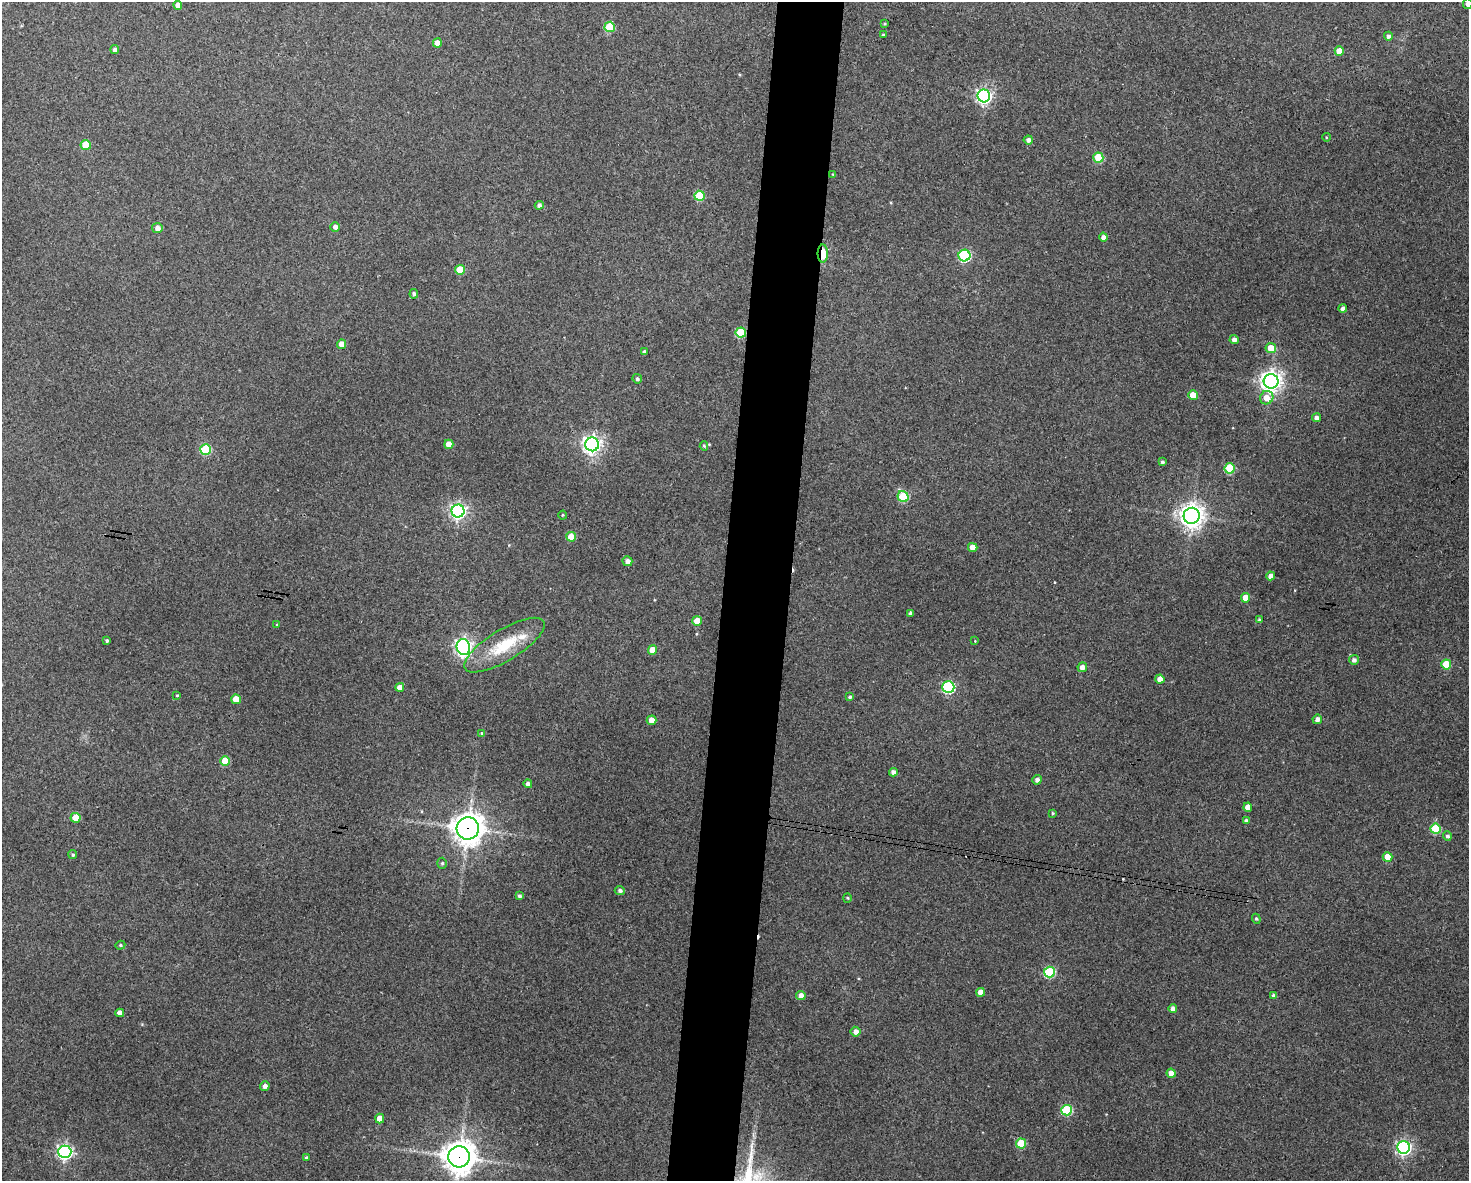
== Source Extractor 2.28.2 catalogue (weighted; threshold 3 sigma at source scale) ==
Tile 8 of 3 x 4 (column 2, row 3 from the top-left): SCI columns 1582-3048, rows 1185-2363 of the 4744 x 4723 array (HDU 1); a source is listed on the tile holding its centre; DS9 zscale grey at full resolution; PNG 1471 x 1183 px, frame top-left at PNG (2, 2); each listed source drawn as its Kron ellipse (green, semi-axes under 4 px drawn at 4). Shown black and unused: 5% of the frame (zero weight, under 3 of 4 exposures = <1% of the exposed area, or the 3 px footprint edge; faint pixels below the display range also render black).
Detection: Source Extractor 2.28.2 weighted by HDU 2 'WHT'; one run over the whole footprint, this tile lists its part. Background 0.124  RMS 0.0062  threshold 0.0281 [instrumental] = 3 sigma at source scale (4.5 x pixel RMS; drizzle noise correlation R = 1.50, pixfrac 1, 0.05/0.05 arcsec/px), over >= 5 px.
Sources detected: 109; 2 cosmic-ray / hot-pixel residue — neither listed nor drawn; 1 inside a brighter listed object's ellipse — not listed separately; the other 106 listed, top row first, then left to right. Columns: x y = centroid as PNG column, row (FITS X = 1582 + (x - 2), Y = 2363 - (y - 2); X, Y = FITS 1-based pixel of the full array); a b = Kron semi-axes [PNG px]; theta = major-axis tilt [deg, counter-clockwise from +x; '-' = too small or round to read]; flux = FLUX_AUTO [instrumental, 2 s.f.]
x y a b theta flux
1468 4 5 5 - 1.9
178 5 4 4 - 4
884 24 4 3 - 0.63
610 27 5 5 - 32
883 35 3 3 - 0.72
1388 36 4 4 - 2
437 43 4 4 - 5.7
115 49 4 4 - 2.1
1339 51 4 4 - 8.2
984 96 6 6 - 200
1326 137 4 3 - 0.47
1028 140 4 4 - 2.2
86 145 5 5 - 19
1098 158 5 5 - 26
833 174 4 4 - 0.67
700 196 5 5 - 27
539 205 4 4 - 1.9
335 227 5 5 - 2.6
157 228 5 5 - 3.3
1103 237 4 4 - 2.6
823 253 9 5 -90 16
964 256 6 6 - 68
460 270 5 5 - 19
414 294 4 4 - 1.5
1343 309 4 4 - 2.5
741 333 5 5 - 33
1234 340 4 4 - 2.7
342 344 5 4 - 6.6
1271 348 5 5 - 8.6
644 352 4 3 - 1.4
637 379 5 4 - 1.5
1271 381 7 7 - 410
1193 395 5 4 - 9.6
1267 398 7 6 - 7.3
1316 418 4 4 - 2.7
449 444 5 4 - 7.7
592 444 7 7 - 290
704 446 5 4 - 0.88
205 449 5 5 - 42
1162 462 4 3 - 1.3
1230 468 5 5 - 33
903 497 6 5 - 35
458 511 6 6 - 200
563 515 4 4 - 0.65
1192 516 8 8 - 520
571 537 5 5 - 12
973 547 5 4 - 7
627 561 5 5 - 3.1
1270 576 4 4 - 3.6
1245 598 4 4 - 7.5
910 613 4 3 - 1.5
1259 620 4 4 - 1.2
697 621 5 5 - 12
277 625 4 3 - 0.73
107 641 3 3 - 1.1
975 641 3 3 - 0.36
505 645 46 15 31 27
463 647 8 6 -78 230
652 650 5 4 - 8.6
1354 660 5 5 - 2.1
1446 664 5 5 - 22
1082 667 5 4 - 2.9
1160 679 4 4 - 5.3
400 687 4 4 - 5.6
948 687 6 6 - 79
177 695 4 3 - 0.57
850 697 4 4 - 1.2
236 699 5 4 - 12
1317 719 5 4 - 3.2
652 720 5 4 - 5.9
482 733 3 3 - 0.55
225 761 5 5 - 17
893 772 4 4 - 2.8
1037 780 5 4 - 2.2
528 784 4 4 - 2.4
1248 807 4 4 - 5
1053 813 4 3 - 0.73
76 818 5 5 - 9.8
1246 820 4 3 - 1.3
468 828 11 11 - 780
1435 829 5 5 - 30
1447 836 5 4 - 1.5
73 855 4 4 - 1.1
1387 857 5 4 - 8.9
442 863 5 4 - 1.1
620 890 5 4 - 1.6
519 896 4 4 - 1.5
847 898 4 4 - 0.66
1256 919 5 4 - 0.88
120 945 5 4 - 0.85
1049 972 5 5 - 47
981 992 4 4 - 5.8
801 996 4 4 - 4.7
1273 996 4 4 - 1.9
1173 1009 4 4 - 3.3
120 1013 4 4 - 3.8
856 1032 5 5 - 3.6
1171 1073 4 4 - 4.4
265 1086 5 4 - 2.3
1067 1110 5 5 - 46
380 1118 5 4 - 7.1
1021 1143 5 5 - 23
1404 1147 6 6 - 170
65 1152 6 6 - 170
459 1157 10 10 - 970
306 1158 4 3 - 1
Overlapping masked pixels (flux is a lower limit): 4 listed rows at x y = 823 253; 741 333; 468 828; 459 1157
Isophote crosses this tile's border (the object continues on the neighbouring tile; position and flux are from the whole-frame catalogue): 1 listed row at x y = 1468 4